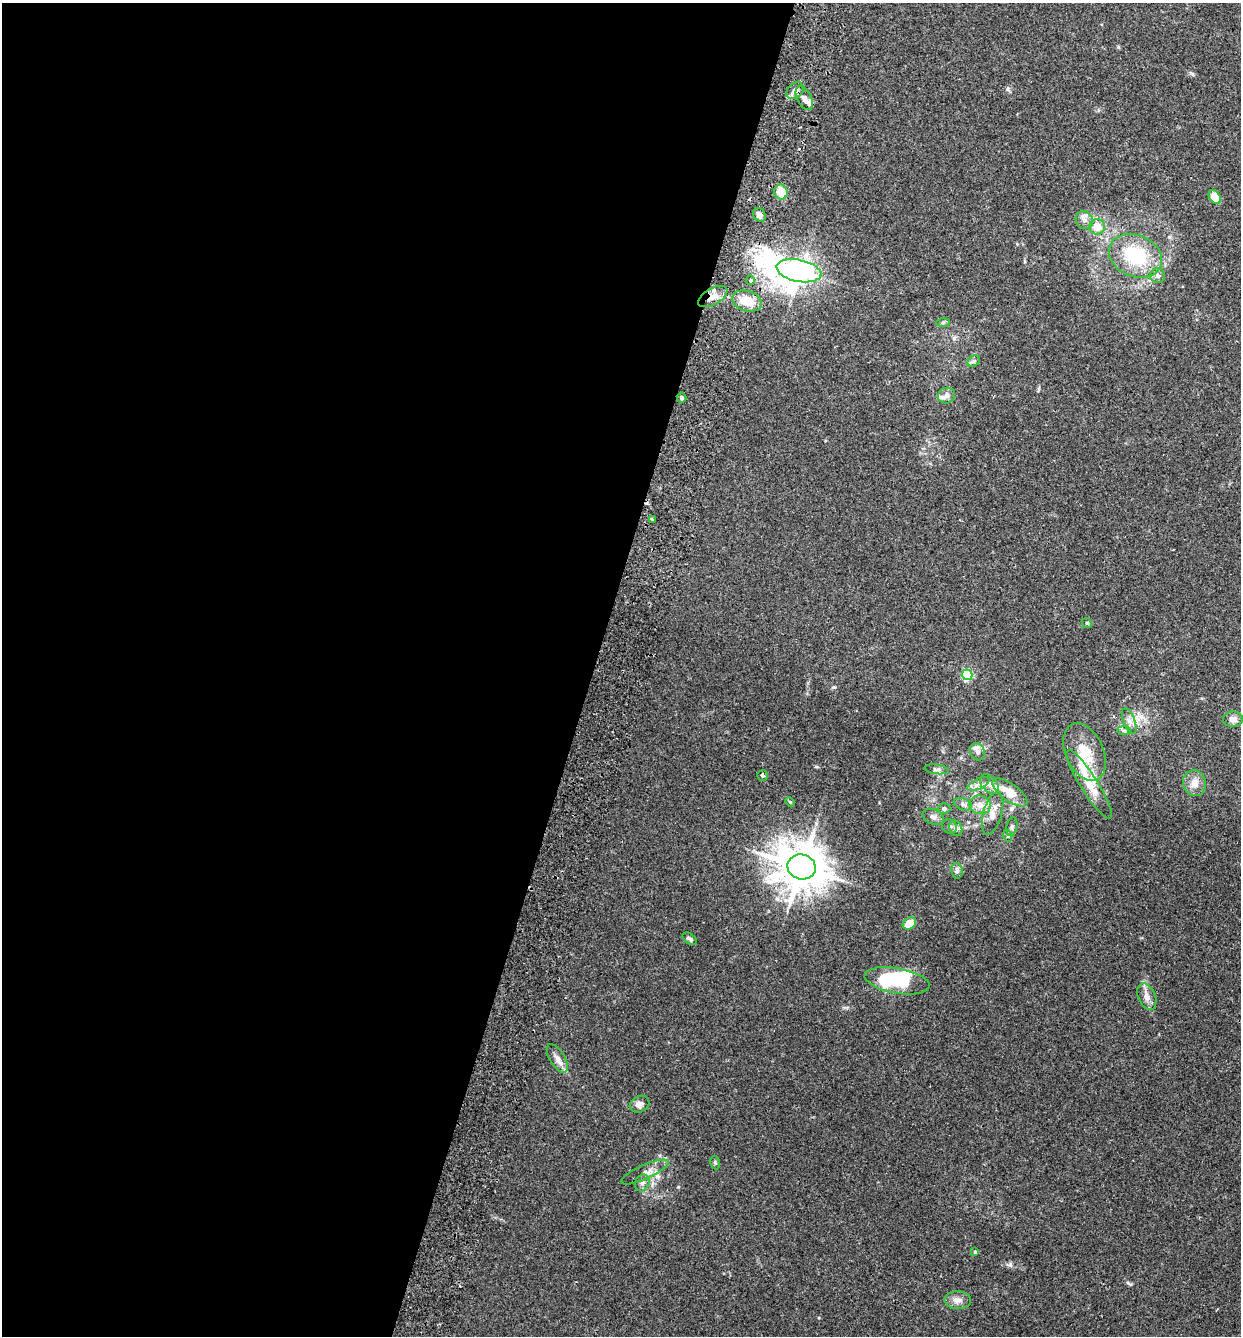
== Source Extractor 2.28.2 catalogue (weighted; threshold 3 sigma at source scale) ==
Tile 5 of 4 x 4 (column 1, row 2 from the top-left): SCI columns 186-1424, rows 2687-4020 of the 5455 x 5375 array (HDU 1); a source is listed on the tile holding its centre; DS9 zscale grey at full resolution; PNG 1243 x 1338 px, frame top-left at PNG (2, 3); each listed source drawn as its Kron ellipse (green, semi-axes under 4 px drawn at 4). Shown black and unused: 48% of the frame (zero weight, under 2 of 3 exposures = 3% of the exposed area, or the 3 px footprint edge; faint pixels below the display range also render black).
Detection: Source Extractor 2.28.2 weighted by HDU 2 'WHT'; one run over the whole footprint, this tile lists its part. Background 0.0366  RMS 0.0047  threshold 0.0211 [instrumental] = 3 sigma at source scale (4.5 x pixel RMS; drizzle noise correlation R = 1.50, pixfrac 1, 0.05/0.05 arcsec/px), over >= 5 px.
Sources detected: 62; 1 inside a brighter object's white glare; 2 cosmic-ray / hot-pixel residue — neither listed nor drawn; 4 inside a brighter listed object's ellipse — not listed separately; the other 55 listed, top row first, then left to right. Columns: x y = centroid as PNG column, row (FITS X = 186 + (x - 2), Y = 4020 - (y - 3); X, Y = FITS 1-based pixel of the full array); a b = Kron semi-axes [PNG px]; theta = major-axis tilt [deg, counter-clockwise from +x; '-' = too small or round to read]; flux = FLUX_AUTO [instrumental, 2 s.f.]
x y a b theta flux
795 91 9 7 43 2.4
804 98 13 7 -62 2.6
781 192 7 6 - 7.6
1215 197 8 5 -56 7.7
759 215 7 6 - 2.1
1084 220 9 8 - 2.4
1097 227 8 8 - 7.6
1135 256 27 20 -23 26
799 271 23 11 -11 490
1157 276 7 7 - 1.3
751 280 5 4 - 1.9
713 297 16 8 30 3.9
747 301 15 10 -18 8.8
943 322 6 4 2 0.71
974 361 7 5 40 0.94
946 396 9 7 26 2.1
681 398 5 5 - 0.93
652 519 4 2 - 0.58
1087 623 5 4 - 0.61
967 675 5 5 - 46
1233 719 10 8 -1 2.9
1129 721 13 5 -69 2.3
1124 731 7 4 -1 0.9
978 752 9 7 -68 2.3
1085 752 30 19 -65 13
937 769 12 4 -7 1.3
762 775 5 5 - 0.91
1194 783 13 11 -75 4.2
978 784 12 5 26 2
989 784 11 7 -46 2.5
1089 784 40 8 -58 8.4
1010 792 20 8 -36 8.1
790 802 5 4 - 0.6
963 804 9 5 -21 1.5
980 805 11 9 -14 3.6
944 809 6 5 - 1.2
993 813 22 9 75 4.8
933 817 11 7 -25 1.9
949 826 8 7 - 1.3
1012 827 9 5 79 1.1
956 828 8 6 -68 1.3
1008 836 6 4 -71 0.53
801 867 14 12 -14 1500
957 871 7 6 - 1.2
909 923 7 5 35 5.8
690 939 8 5 -37 1.1
897 981 33 12 -10 33
1147 997 14 8 -67 3.2
557 1058 16 7 -58 3
639 1104 10 8 27 2.5
715 1163 7 5 -78 0.67
645 1172 26 7 24 3.4
642 1183 9 7 66 1.7
975 1252 4 4 - 0.79
958 1300 13 9 -1 2.9
Overlapping masked pixels (flux is a lower limit): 2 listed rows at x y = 799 271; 713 297
Unlisted compact peaks at least as high as the median listed source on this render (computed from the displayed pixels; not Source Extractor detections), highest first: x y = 1010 1265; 678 1187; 834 687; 1008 89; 1192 74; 1143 982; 816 766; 1118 47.